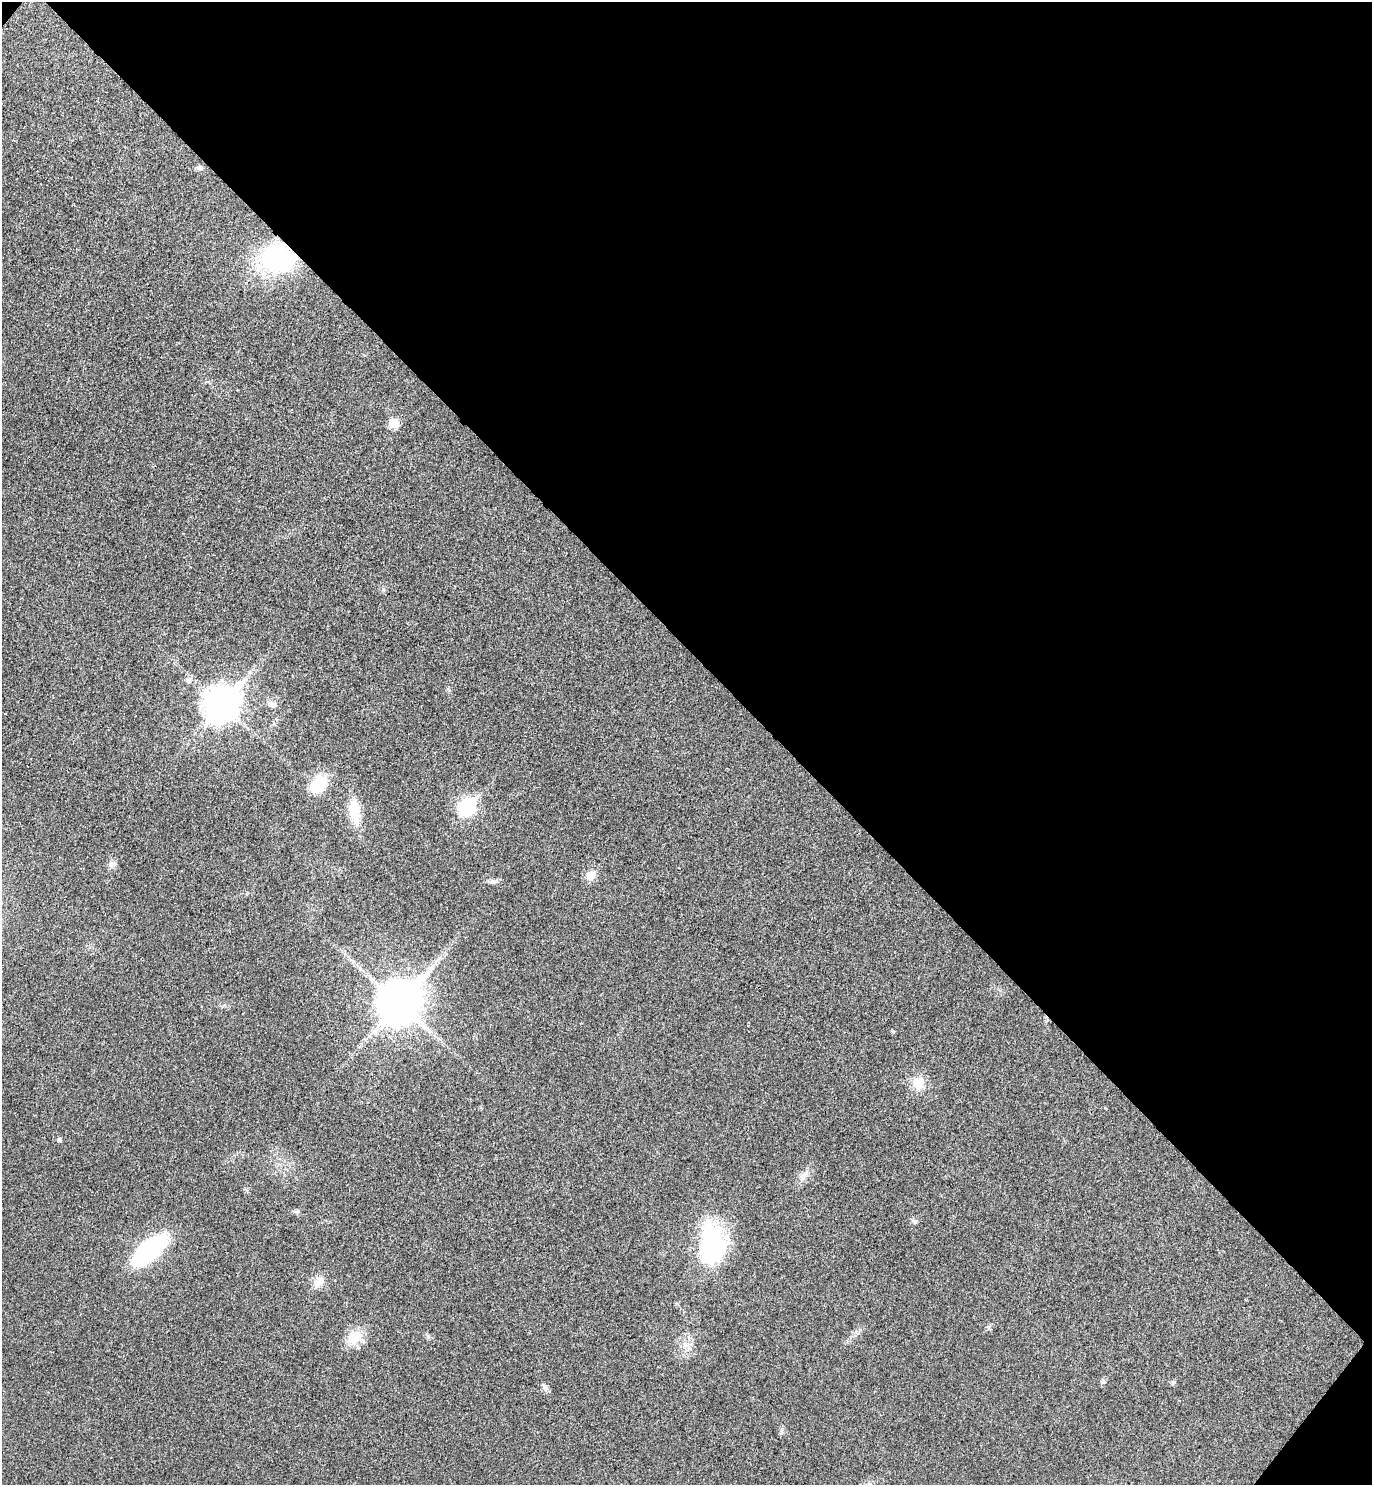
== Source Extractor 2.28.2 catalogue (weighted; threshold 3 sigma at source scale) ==
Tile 8 of 4 x 4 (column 4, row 2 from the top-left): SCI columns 4311-5680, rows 3009-4491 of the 6021 x 6015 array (HDU 1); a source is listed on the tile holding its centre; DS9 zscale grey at full resolution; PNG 1374 x 1487 px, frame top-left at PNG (2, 2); no overlay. Shown black and unused: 44% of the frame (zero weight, under 3 of 4 exposures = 6% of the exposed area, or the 3 px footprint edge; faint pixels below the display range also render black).
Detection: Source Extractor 2.28.2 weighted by HDU 2 'WHT'; one run over the whole footprint, this tile lists its part. Background 0.0407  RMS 0.0068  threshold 0.0307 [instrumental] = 3 sigma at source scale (4.5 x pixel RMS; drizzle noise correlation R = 1.50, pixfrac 1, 0.05/0.05 arcsec/px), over >= 5 px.
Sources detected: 27; all 27 listed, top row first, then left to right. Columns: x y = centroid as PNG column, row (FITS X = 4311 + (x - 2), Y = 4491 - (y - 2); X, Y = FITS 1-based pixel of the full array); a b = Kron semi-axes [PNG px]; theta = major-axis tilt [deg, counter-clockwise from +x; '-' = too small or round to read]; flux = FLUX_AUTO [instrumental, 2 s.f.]
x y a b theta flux
199 168 8 6 0 2.2
277 259 36 27 3 94
393 423 6 6 - 24
189 680 8 7 - 3.3
222 704 13 11 49 1400
272 704 13 8 -30 3.7
319 784 23 16 53 22
467 807 9 7 49 170
354 811 34 14 -83 18
111 865 9 8 - 2.9
591 875 13 11 50 7.1
493 881 13 5 -4 2.5
399 1003 17 14 51 2000
893 1031 4 4 - 1
918 1083 14 13 - 13
59 1139 5 5 - 2
803 1176 17 9 50 5.2
296 1211 9 4 -1 1.4
915 1222 7 6 - 1.5
711 1244 49 28 -88 82
149 1250 50 20 41 63
318 1282 14 11 54 7.8
355 1338 24 17 39 14
1103 1381 6 6 - 2.3
1173 1382 8 5 47 1.2
545 1387 11 6 -48 2.7
781 1432 7 5 64 1.5
Overlapping masked pixels (flux is a lower limit): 1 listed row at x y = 277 259
Unlisted compact peaks at least as high as the median listed source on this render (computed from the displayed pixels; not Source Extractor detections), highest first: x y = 383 589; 428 1336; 449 690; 988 1327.